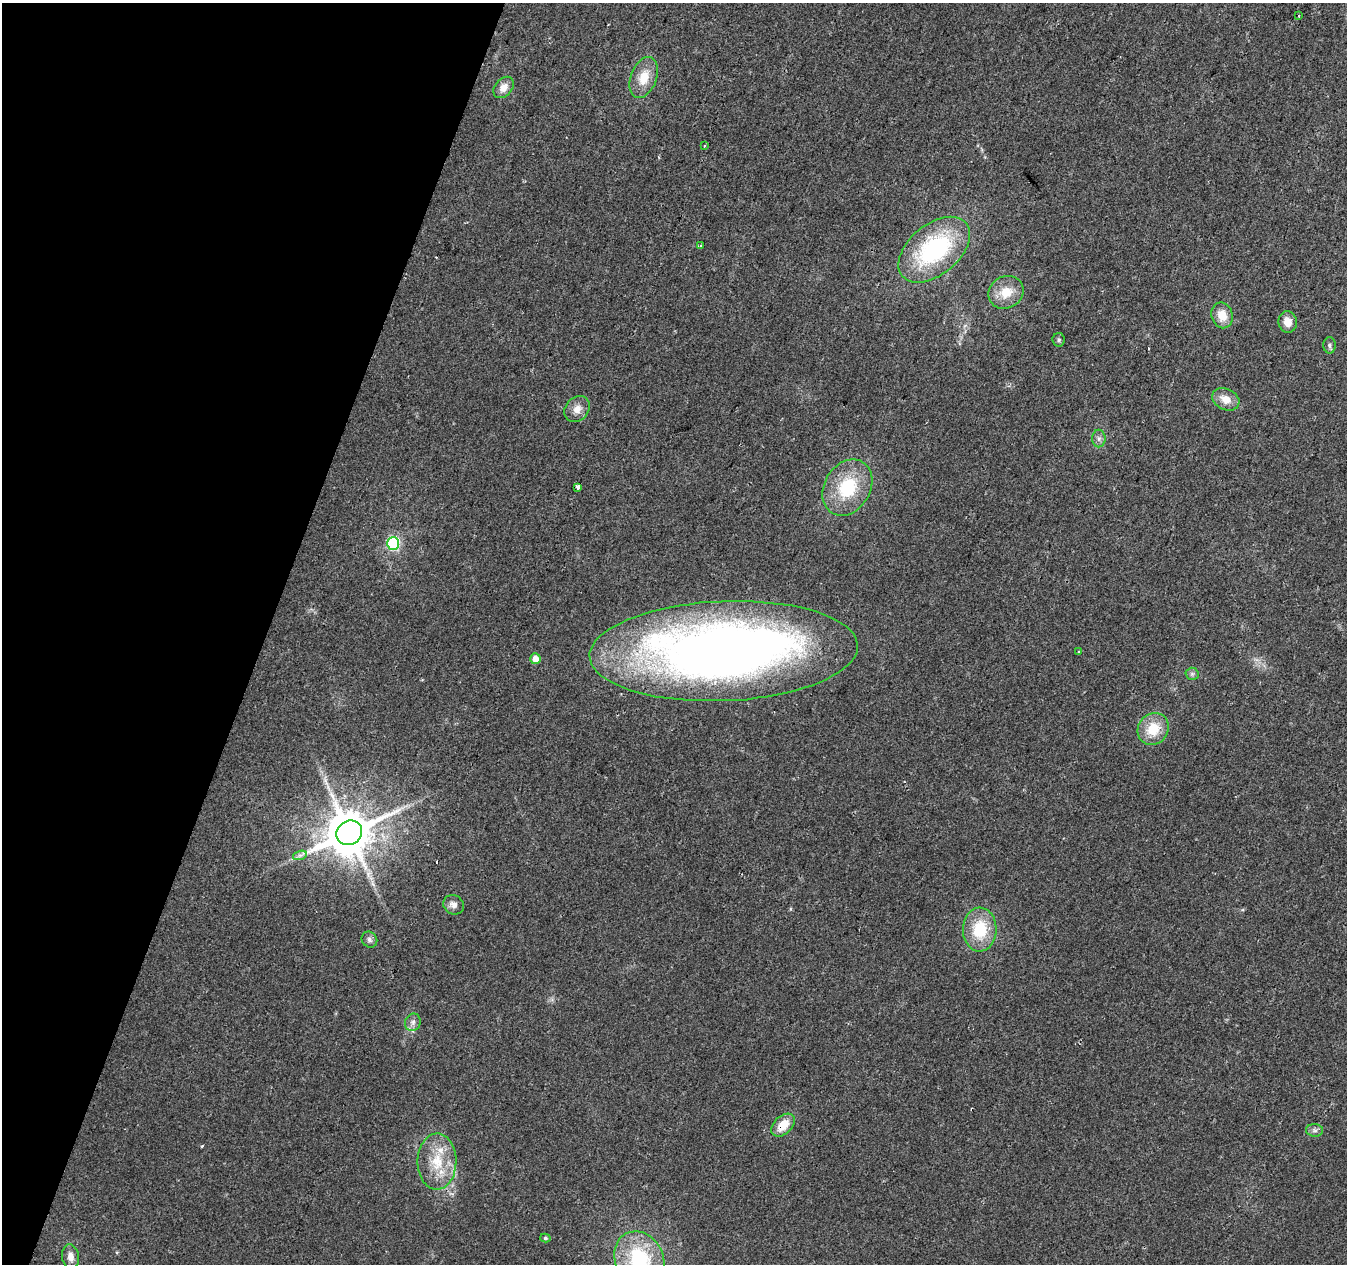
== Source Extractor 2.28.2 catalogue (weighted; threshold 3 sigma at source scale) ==
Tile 9 of 4 x 4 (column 1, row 3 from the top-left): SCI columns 1-1345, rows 1477-2738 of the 5387 x 5542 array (HDU 1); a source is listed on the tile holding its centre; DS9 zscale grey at full resolution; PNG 1349 x 1266 px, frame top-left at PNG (2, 3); each listed source drawn as its Kron ellipse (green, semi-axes under 4 px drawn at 4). Shown black and unused: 20% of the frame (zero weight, under 2 of 3 exposures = <1% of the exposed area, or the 3 px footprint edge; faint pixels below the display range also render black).
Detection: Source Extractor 2.28.2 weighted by HDU 2 'WHT'; one run over the whole footprint, this tile lists its part. Background 0.0422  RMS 0.008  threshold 0.036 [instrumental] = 3 sigma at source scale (4.5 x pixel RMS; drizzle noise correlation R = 1.50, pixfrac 1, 0.0396/0.0396 arcsec/px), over >= 5 px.
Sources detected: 39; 3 cosmic-ray / hot-pixel residue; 1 long thin detection or spike segment (spike, bleed or trail) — neither listed nor drawn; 1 inside a brighter listed object's ellipse — not listed separately; the other 34 listed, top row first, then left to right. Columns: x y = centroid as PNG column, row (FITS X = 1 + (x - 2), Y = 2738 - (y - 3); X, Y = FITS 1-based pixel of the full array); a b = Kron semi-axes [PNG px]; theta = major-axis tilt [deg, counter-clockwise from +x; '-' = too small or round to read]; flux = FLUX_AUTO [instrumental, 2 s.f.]
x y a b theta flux
1299 16 3 2 - 0.75
644 77 21 13 69 16
504 87 12 8 49 7.3
705 146 3 3 - 2.3
701 246 3 3 - 0.89
934 250 41 25 40 100
1006 292 18 16 30 17
1222 315 13 10 -72 12
1288 322 11 9 -82 7.6
1059 340 7 6 - 1.8
1330 345 8 6 -89 2.1
1226 399 14 10 -26 9.8
577 409 14 11 47 7.4
1099 439 9 6 -90 2.9
578 487 4 3 - 6
847 488 30 23 59 45
393 543 6 6 - 86
724 651 134 50 2 840
1079 652 4 3 - 0.89
535 659 5 5 - 7.7
1192 674 6 6 - 2.1
1153 729 16 15 - 21
349 833 13 12 - 3800
300 855 7 4 18 2.3
454 905 10 9 - 4.6
980 930 22 17 89 33
369 940 8 7 - 2.9
413 1022 9 7 69 3.4
783 1125 14 9 44 14
1315 1130 8 6 -4 2.5
437 1162 28 19 89 29
545 1238 5 4 - 1.3
71 1257 12 8 -81 5.9
639 1259 29 24 -62 65
Overlapping masked pixels (flux is a lower limit): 1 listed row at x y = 783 1125
Isophote crosses this tile's border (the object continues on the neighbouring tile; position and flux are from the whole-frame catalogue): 1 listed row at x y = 639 1259